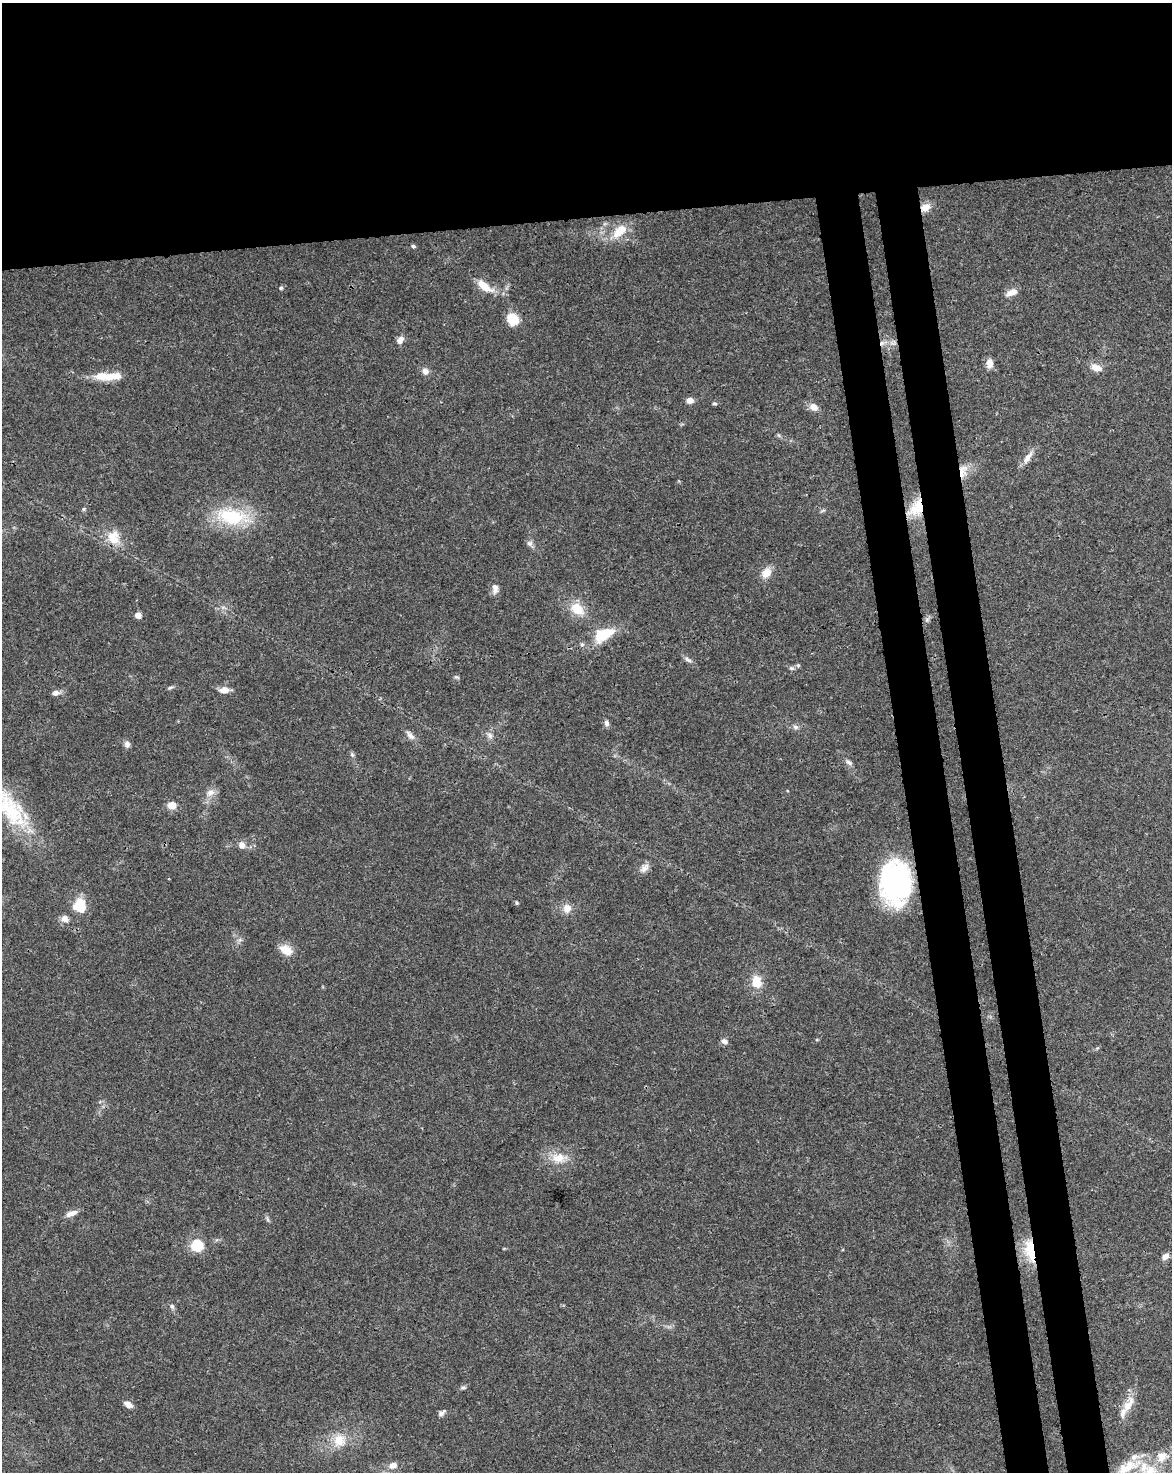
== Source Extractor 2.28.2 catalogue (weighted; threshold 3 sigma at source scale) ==
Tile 2 of 4 x 3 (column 2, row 1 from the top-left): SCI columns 1226-2395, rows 3008-4477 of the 4791 x 4502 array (HDU 1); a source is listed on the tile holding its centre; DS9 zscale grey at full resolution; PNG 1174 x 1474 px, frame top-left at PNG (2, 3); no overlay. Shown black and unused: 21% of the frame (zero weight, under 3 of 4 exposures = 5% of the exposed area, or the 3 px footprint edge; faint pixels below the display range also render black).
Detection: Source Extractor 2.28.2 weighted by HDU 2 'WHT'; one run over the whole footprint, this tile lists its part. Background 0.0306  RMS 0.0036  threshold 0.0162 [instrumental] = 3 sigma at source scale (4.5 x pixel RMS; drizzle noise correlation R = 1.50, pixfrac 1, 0.0396/0.0396 arcsec/px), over >= 5 px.
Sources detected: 75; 1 inside a brighter object's white glare — not listed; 5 inside a brighter listed object's ellipse — not listed separately; the other 69 listed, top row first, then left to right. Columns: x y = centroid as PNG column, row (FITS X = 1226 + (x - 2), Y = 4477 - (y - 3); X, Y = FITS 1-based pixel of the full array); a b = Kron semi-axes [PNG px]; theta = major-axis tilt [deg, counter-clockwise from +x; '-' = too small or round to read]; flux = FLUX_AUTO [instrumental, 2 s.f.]
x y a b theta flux
925 207 11 9 26 3.4
620 231 24 12 45 7.5
413 246 6 4 -11 0.63
484 286 21 9 -36 6
281 288 5 5 - 0.6
1011 293 14 7 23 2.9
513 319 9 8 - 12
400 340 10 7 50 1.9
882 343 7 6 - 1.3
990 363 12 8 89 2.2
1096 368 14 8 -21 3.4
425 371 9 7 -45 1.8
113 376 33 9 9 6.8
690 400 9 7 6 2
714 403 6 5 - 0.64
814 407 11 8 -35 2.5
778 435 6 4 -70 0.51
1028 458 20 7 55 3
963 471 19 11 82 4.4
916 508 23 14 51 9.3
84 509 5 4 - 0.48
231 516 36 19 -7 23
114 538 19 16 -66 6.7
530 543 9 7 -36 1.2
766 573 13 10 50 4.1
495 589 14 8 -88 2.1
577 609 19 14 -36 7
138 615 5 5 - 3.2
604 634 23 12 28 13
688 660 11 5 -32 1.2
791 668 7 5 -15 0.9
456 677 8 3 -12 0.51
170 688 9 4 18 0.64
224 690 11 7 5 3.1
56 693 8 6 9 1.7
606 723 8 6 -68 1.1
795 727 8 6 -6 1
410 735 15 7 -49 2
490 735 9 7 -48 1.4
127 744 8 7 - 1.4
352 754 7 5 -69 0.72
849 762 12 5 -37 1.2
210 793 12 9 26 2.6
172 805 9 8 - 3.7
10 809 60 27 -52 29
242 845 9 8 - 2
644 868 15 8 48 2.2
893 880 38 34 30 57
517 903 6 4 -74 0.47
80 905 12 10 -81 11
567 908 12 11 - 3.1
65 919 10 9 - 1.9
286 950 17 11 -31 4.7
756 982 15 11 -79 5.8
724 1041 8 6 -35 1.6
559 1158 22 13 4 6.4
71 1213 15 6 20 2.4
267 1219 9 4 -76 0.67
197 1245 14 13 - 8.9
1030 1251 30 12 -80 11
1165 1256 9 7 38 2
172 1306 8 6 -46 0.92
463 1388 8 5 0 0.73
128 1404 10 6 -31 2.3
1127 1406 28 10 61 5.2
442 1413 12 6 41 1.3
339 1440 18 17 - 7.6
393 1465 10 8 18 2.7
1127 1467 44 15 25 14
Overlapping masked pixels (flux is a lower limit): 5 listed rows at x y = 925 207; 882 343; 963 471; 916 508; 1030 1251
Isophote crosses this tile's border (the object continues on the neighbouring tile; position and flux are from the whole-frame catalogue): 2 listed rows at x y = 10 809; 1127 1467